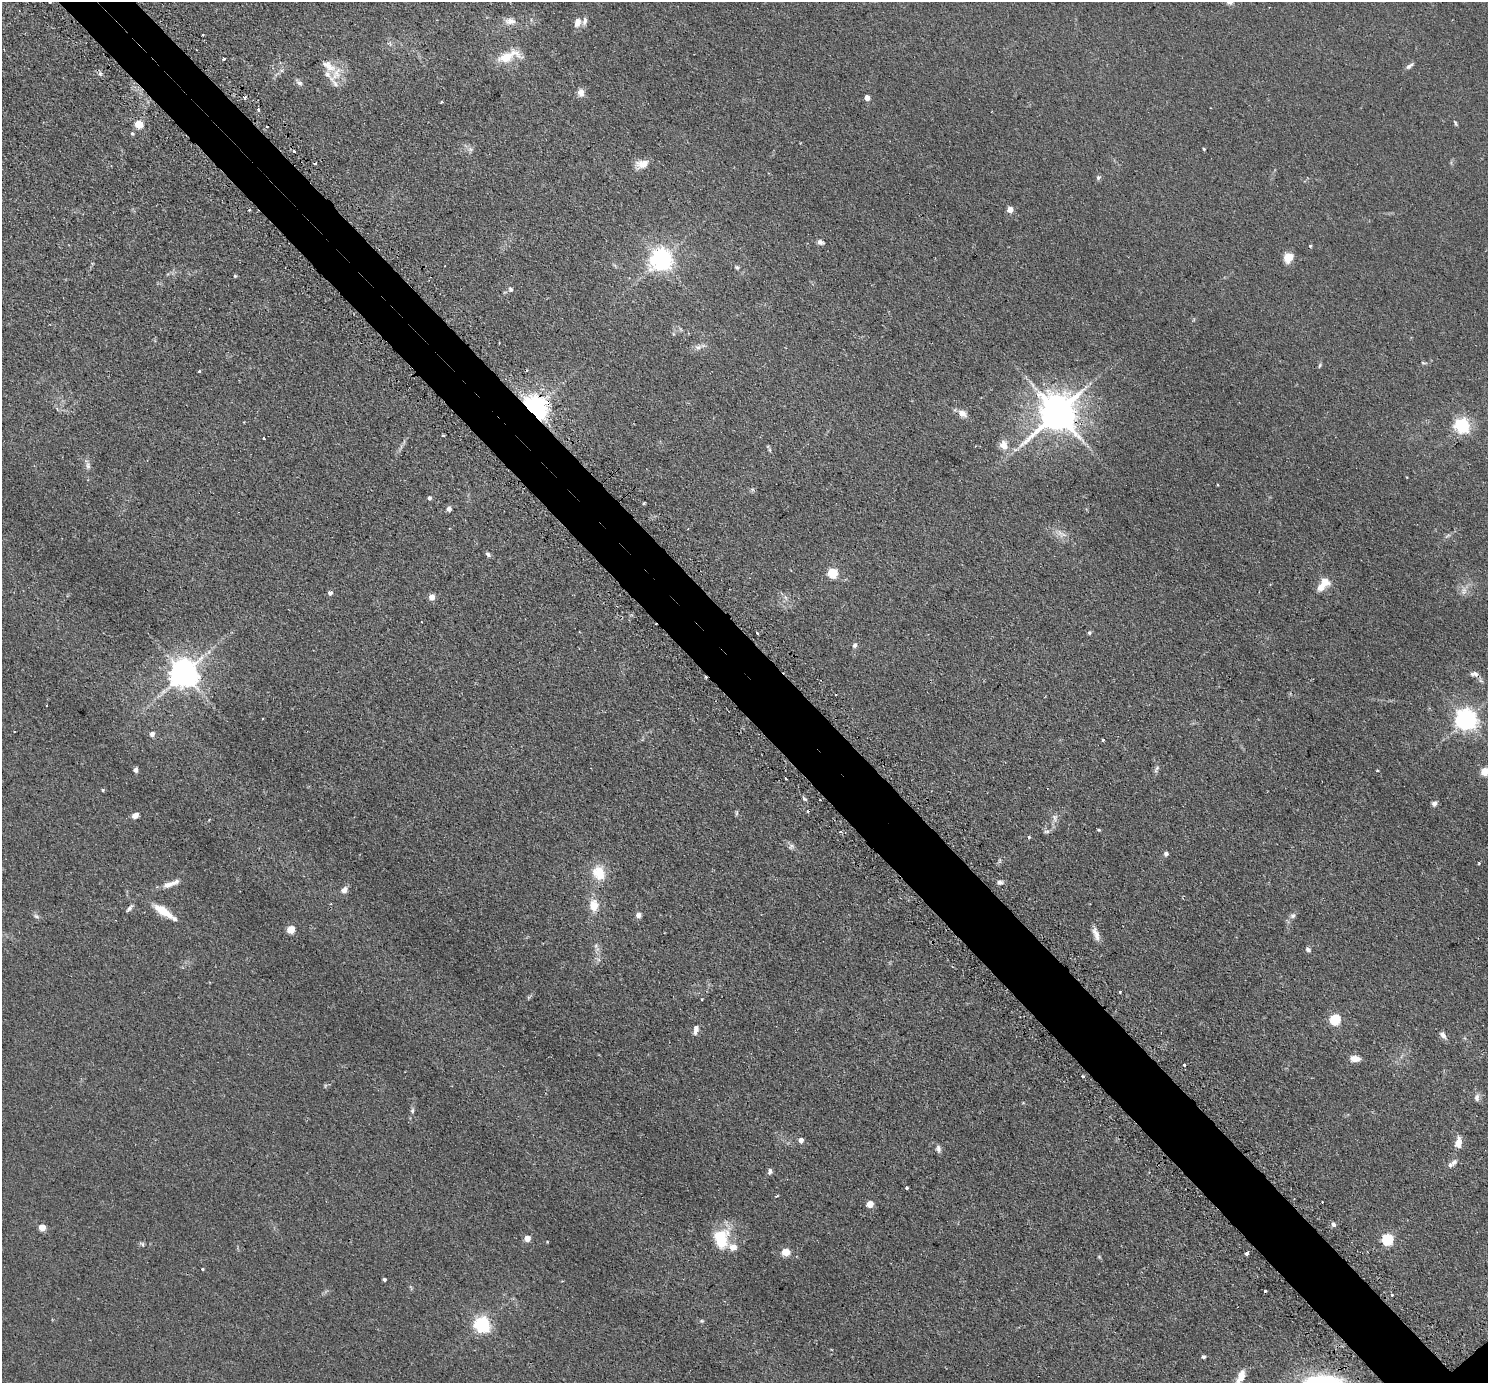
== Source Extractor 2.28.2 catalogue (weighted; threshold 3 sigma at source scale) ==
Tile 11 of 4 x 4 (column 3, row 3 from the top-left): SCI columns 3022-4507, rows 1567-2947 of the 6041 x 6039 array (HDU 1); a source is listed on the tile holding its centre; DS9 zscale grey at full resolution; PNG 1490 x 1385 px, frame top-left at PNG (2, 2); no overlay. Shown black and unused: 5% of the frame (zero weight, under 2 of 3 exposures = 4% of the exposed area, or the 3 px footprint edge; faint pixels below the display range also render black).
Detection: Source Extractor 2.28.2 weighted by HDU 2 'WHT'; one run over the whole footprint, this tile lists its part. Background 0.0806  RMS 0.0067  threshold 0.0301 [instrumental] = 3 sigma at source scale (4.5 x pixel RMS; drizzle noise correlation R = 1.50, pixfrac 1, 0.05/0.05 arcsec/px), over >= 5 px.
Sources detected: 145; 1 too faint to see at this stretch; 8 cosmic-ray / hot-pixel residue — not listed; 6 inside a brighter listed object's ellipse — not listed separately; the other 130 listed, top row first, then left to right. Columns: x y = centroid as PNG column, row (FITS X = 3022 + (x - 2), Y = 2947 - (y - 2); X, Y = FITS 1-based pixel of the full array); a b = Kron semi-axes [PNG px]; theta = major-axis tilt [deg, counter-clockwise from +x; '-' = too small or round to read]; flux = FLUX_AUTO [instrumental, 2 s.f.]
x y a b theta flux
510 21 15 9 -5 5.2
585 21 11 6 81 2.5
577 22 10 7 76 5.2
203 35 2 2 - 0.52
508 56 31 12 18 15
224 59 3 3 - 1.1
329 66 25 12 -36 12
1409 66 11 5 39 1.9
100 74 6 5 - 1.3
299 83 11 6 -42 2
581 93 11 9 85 3.5
245 98 3 3 - 2.9
867 98 4 4 - 6
442 102 3 3 - 1.5
258 109 4 3 - 1.1
1455 123 8 3 -67 0.93
139 124 5 5 - 22
132 133 5 4 - 1.1
470 149 7 5 -44 1.7
1204 149 3 3 - 0.72
294 151 3 3 - 1.3
642 164 17 10 17 6.3
1098 178 6 6 - 1.4
1010 209 4 4 - 8.7
249 210 3 3 - 0.68
820 242 8 5 -25 2.1
1310 246 4 4 - 0.83
1288 258 12 10 59 6.8
661 260 7 7 - 480
737 267 6 4 -48 1.1
235 276 4 4 - 0.88
510 289 6 6 - 1.6
698 347 10 6 0 2.8
1423 363 7 3 -13 0.82
1320 365 6 4 72 0.92
199 371 3 3 - 0.76
534 408 7 6 - 730
962 413 11 8 -32 4.7
1057 413 12 10 44 2000
1462 425 6 6 - 170
443 435 5 3 - 0.66
264 438 3 3 - 1.4
1004 445 13 10 -70 6.4
770 450 6 4 -88 0.82
88 465 10 7 -81 2.4
752 489 6 4 -18 1
429 498 5 4 - 1.7
644 503 4 3 - 0.71
449 509 6 5 - 2.1
1060 533 9 6 -72 3
488 554 6 4 -49 1.6
833 573 5 5 - 44
1321 587 9 7 52 7.1
330 593 5 4 - 2.4
432 597 5 5 - 6.5
785 597 6 5 - 1.6
757 633 3 2 - 0.94
1089 633 5 5 - 1
855 645 7 6 - 1.8
183 673 8 8 - 1100
1474 674 12 6 0 2.5
1466 720 7 7 - 460
152 734 6 5 - 3.1
1103 740 3 3 - 1.4
1156 769 12 5 61 1.6
136 770 6 5 - 2
1377 770 3 3 - 0.63
1485 771 5 5 - 23
103 790 4 3 - 0.94
1434 803 6 6 - 2
737 813 8 4 89 0.91
135 815 6 5 - 4.3
1054 818 11 7 -80 3
1099 830 5 3 - 0.61
1046 832 10 4 4 1.4
1029 837 3 3 - 1
791 846 8 7 - 1.7
1166 854 5 5 - 2
1479 863 4 3 - 0.7
599 873 20 16 -62 14
1000 882 7 5 -31 2
170 884 24 6 20 5.9
344 890 8 6 54 3.6
594 905 14 11 -88 9.3
129 908 10 5 48 1.9
163 911 27 9 -35 12
638 915 7 7 - 2.3
36 916 8 5 -20 1.5
1293 916 7 6 - 1.8
291 930 5 5 - 19
1096 934 18 6 -71 4.3
596 946 7 6 - 1.6
1308 949 6 5 - 1.7
1120 992 3 3 - 1.9
1335 1019 5 5 - 55
696 1029 13 6 79 3.4
1443 1035 10 6 -53 2.9
1354 1059 10 9 - 3.9
1185 1065 3 3 - 2.1
1083 1076 3 3 - 1
325 1086 6 4 72 0.86
1477 1097 11 7 88 2.5
412 1111 6 5 - 1.2
801 1140 4 4 - 3.9
1458 1142 14 8 82 5.9
938 1149 10 6 -77 2.2
1454 1162 9 6 50 2.2
770 1171 8 5 82 1.8
907 1188 3 3 - 1.3
777 1196 5 3 - 0.54
870 1204 5 5 - 11
1333 1224 7 5 -59 1.9
42 1227 5 4 - 13
720 1236 23 14 13 19
527 1238 4 4 - 8.4
1387 1239 5 5 - 66
547 1242 4 2 - 0.46
142 1244 8 4 -66 1.1
733 1247 11 9 -13 5.1
785 1252 5 5 - 21
1246 1253 4 3 - 4.1
1099 1257 6 3 -19 0.63
202 1269 3 3 - 1.3
384 1279 4 3 - 1.3
1265 1291 3 3 - 1.3
1392 1294 3 3 - 2
702 1321 5 5 - 0.8
482 1324 6 6 - 210
1203 1357 4 4 - 1.3
1241 1376 18 8 63 8.3
Overlapping masked pixels (flux is a lower limit): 3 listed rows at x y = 534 408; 1057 413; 1474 674
Isophote crosses this tile's border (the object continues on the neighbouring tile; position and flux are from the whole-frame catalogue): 2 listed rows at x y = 1485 771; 1241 1376